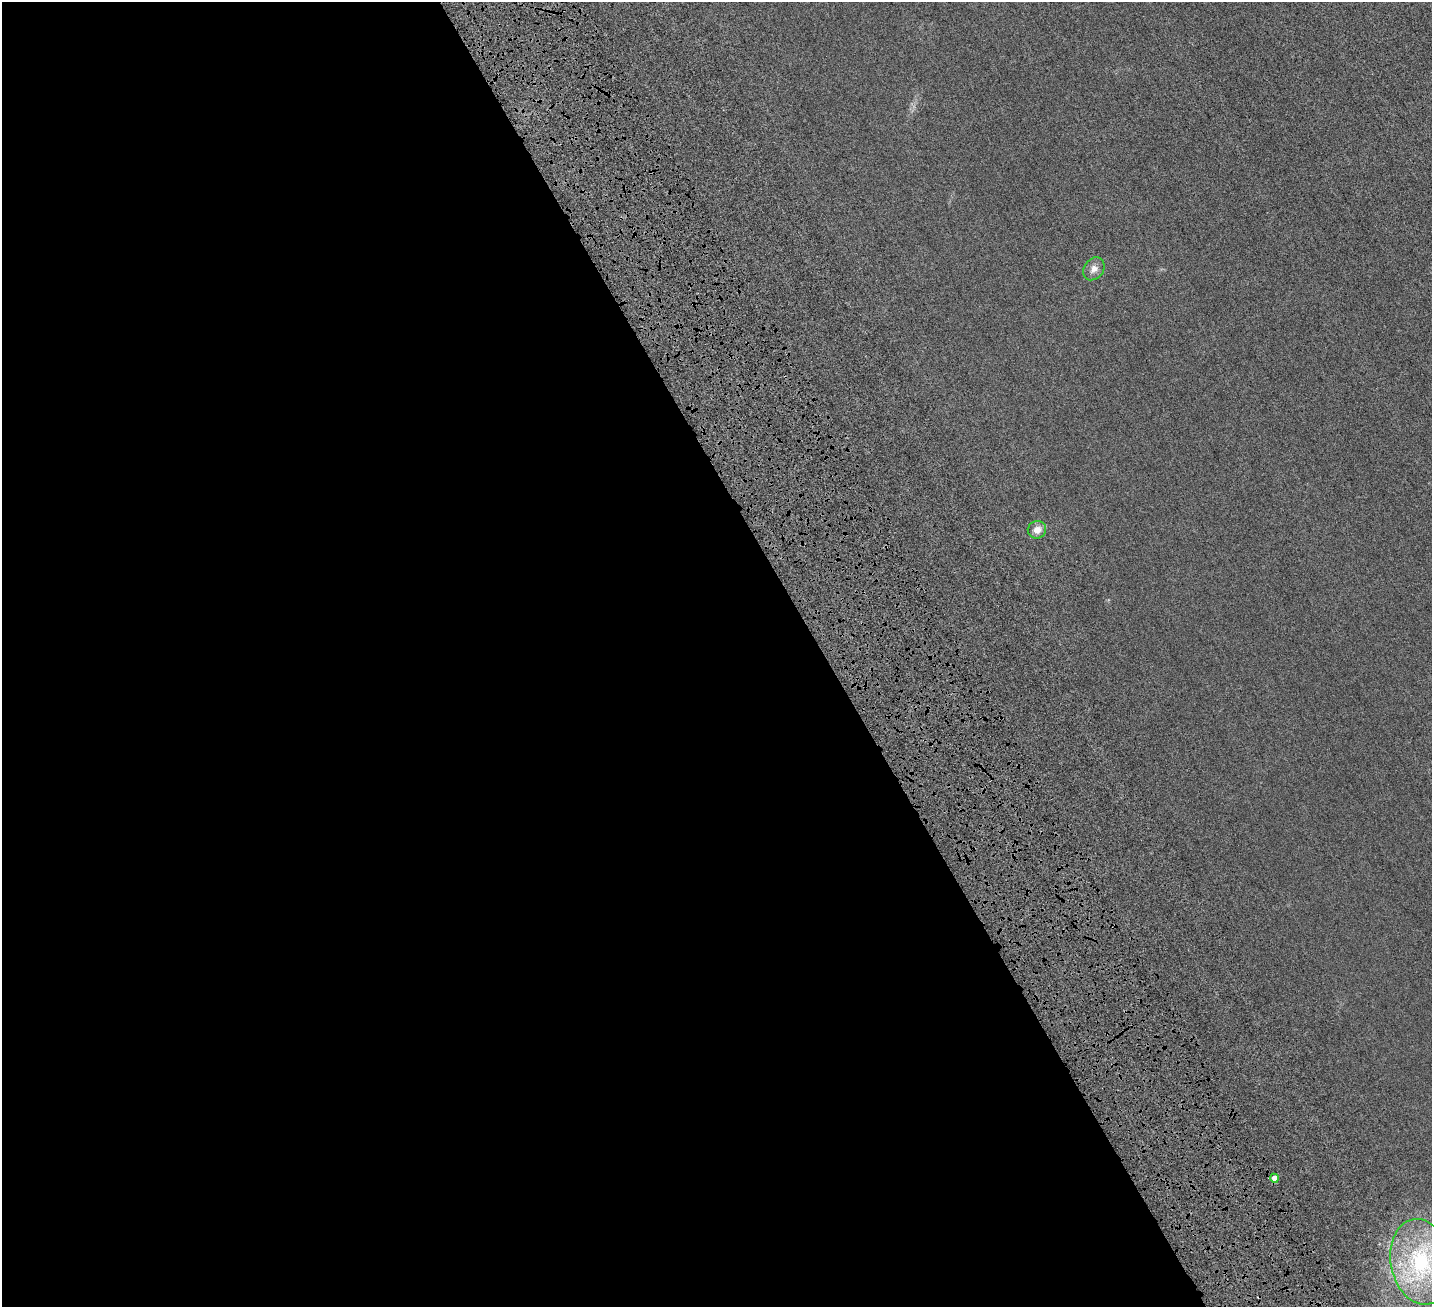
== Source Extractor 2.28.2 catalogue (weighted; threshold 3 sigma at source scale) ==
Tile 9 of 4 x 4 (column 1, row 3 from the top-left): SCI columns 305-1734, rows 1785-3089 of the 6329 x 6320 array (HDU 1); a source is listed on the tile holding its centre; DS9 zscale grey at full resolution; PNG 1434 x 1309 px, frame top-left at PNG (2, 2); each listed source drawn as its Kron ellipse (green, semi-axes under 4 px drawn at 4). Shown black and unused: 58% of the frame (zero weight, under 6 of 12 exposures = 14% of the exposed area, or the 3 px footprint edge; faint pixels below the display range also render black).
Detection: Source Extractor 2.28.2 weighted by HDU 2 'WHT'; one run over the whole footprint, this tile lists its part. Background 0.00232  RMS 0.002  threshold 0.00827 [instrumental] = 3 sigma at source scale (4.09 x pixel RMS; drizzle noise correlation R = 1.36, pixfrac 0.8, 0.05/0.05 arcsec/px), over >= 5 px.
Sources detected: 4; all 4 listed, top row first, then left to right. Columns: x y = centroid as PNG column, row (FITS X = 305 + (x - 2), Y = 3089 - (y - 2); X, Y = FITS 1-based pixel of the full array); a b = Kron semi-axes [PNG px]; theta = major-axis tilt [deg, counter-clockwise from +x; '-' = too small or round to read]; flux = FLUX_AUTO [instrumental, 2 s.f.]
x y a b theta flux
1094 269 12 9 52 1.1
1037 530 9 8 - 1.3
1274 1178 4 4 - 1.4
1421 1262 43 30 -79 20
Isophote crosses this tile's border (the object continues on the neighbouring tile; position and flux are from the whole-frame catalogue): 1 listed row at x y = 1421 1262